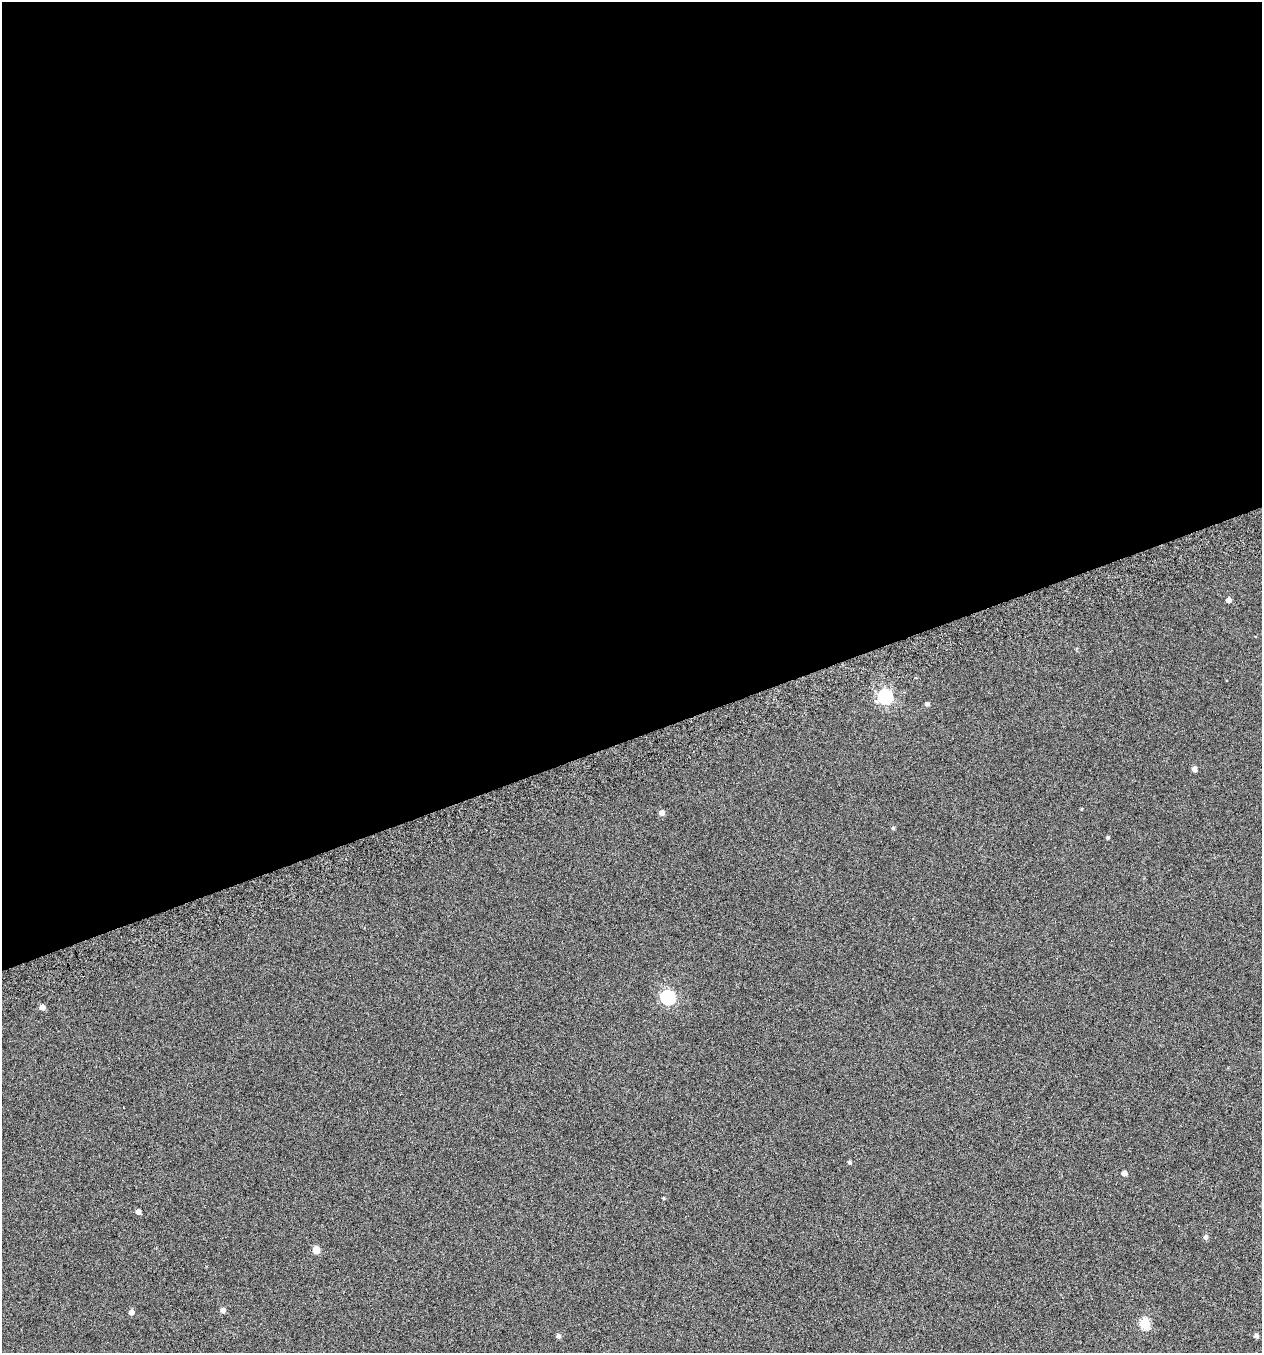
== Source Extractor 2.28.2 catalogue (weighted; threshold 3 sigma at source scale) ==
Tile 2 of 4 x 4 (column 2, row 1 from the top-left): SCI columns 1351-2610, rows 4104-5454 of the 5271 x 5511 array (HDU 1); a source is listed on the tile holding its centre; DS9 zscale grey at full resolution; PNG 1264 x 1355 px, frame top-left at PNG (2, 2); no overlay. Shown black and unused: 55% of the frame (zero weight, under 4 of 7 exposures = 3% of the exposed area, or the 3 px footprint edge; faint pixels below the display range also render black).
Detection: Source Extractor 2.28.2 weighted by HDU 2 'WHT'; one run over the whole footprint, this tile lists its part. Background -1.89e-04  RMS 0.0033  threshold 0.0137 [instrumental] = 3 sigma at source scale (4.09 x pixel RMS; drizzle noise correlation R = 1.36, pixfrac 0.8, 0.0396/0.0396 arcsec/px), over >= 5 px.
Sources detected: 20; all 20 listed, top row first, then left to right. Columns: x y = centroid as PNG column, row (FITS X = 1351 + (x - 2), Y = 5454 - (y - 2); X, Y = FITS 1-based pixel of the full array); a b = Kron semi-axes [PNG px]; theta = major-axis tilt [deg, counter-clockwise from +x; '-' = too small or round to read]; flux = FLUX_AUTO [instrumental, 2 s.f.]
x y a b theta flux
1229 600 5 5 - 1.3
885 696 7 6 - 56
927 704 5 4 - 0.77
1194 769 5 5 - 1.3
662 812 5 5 - 1.5
893 828 5 4 - 0.38
1108 837 4 3 - 0.44
668 997 6 6 - 50
42 1007 5 4 - 1.7
849 1162 4 4 - 0.58
1124 1173 4 4 - 1.5
664 1198 5 3 - 0.26
138 1212 4 4 - 1.4
1206 1237 6 5 - 0.81
316 1250 5 5 - 4.9
223 1310 6 5 - 1.2
131 1312 5 5 - 1.4
1145 1324 6 5 - 18
558 1336 5 5 - 0.73
1256 1336 5 4 - 0.83